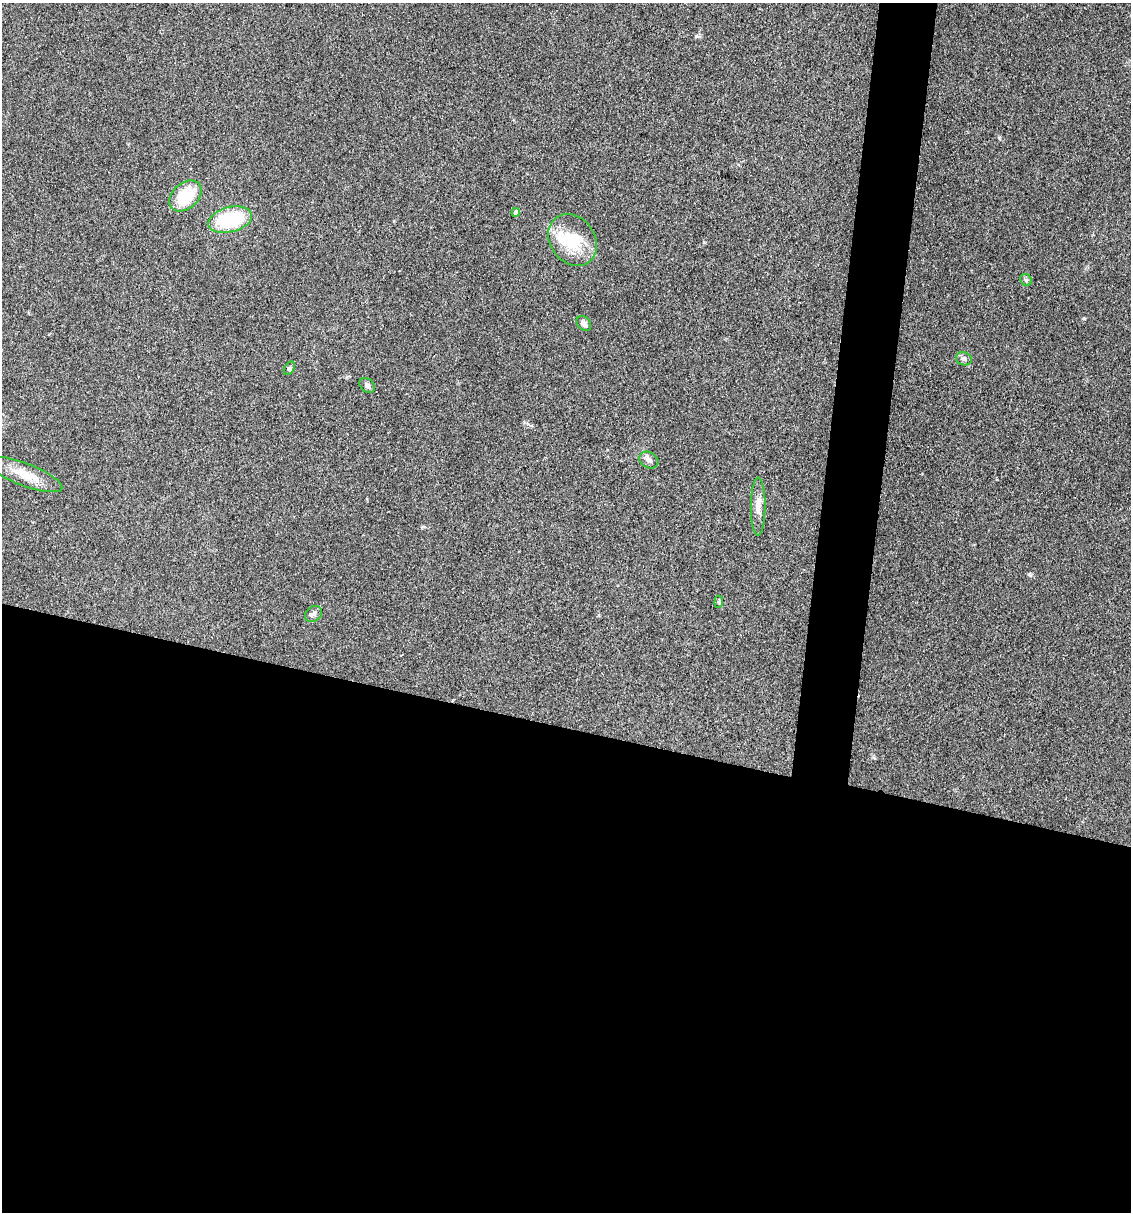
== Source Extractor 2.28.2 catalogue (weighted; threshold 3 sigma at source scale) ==
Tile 14 of 4 x 4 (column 2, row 4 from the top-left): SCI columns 1360-2488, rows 2-1211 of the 4860 x 4841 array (HDU 1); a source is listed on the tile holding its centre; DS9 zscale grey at full resolution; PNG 1133 x 1214 px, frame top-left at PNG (2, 3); each listed source drawn as its Kron ellipse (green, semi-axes under 4 px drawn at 4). Shown black and unused: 43% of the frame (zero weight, under 3 of 4 exposures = <1% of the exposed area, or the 3 px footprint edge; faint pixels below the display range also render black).
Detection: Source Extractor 2.28.2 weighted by HDU 2 'WHT'; one run over the whole footprint, this tile lists its part. Background 0.112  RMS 0.0067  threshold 0.0302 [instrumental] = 3 sigma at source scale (4.5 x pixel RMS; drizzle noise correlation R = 1.50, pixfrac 1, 0.05/0.05 arcsec/px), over >= 5 px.
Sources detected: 15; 1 inside a brighter listed object's ellipse — not listed separately; the other 14 listed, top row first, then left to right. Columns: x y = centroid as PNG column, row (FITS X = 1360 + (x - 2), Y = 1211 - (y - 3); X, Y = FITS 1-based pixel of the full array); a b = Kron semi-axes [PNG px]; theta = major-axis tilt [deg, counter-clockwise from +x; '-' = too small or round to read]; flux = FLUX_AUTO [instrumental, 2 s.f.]
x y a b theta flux
185 196 18 13 41 24
516 212 4 4 - 3
230 220 22 12 14 46
573 240 28 22 -54 27
1026 280 6 5 - 1.2
584 324 8 6 -50 3.1
964 359 8 6 -16 2.8
289 368 7 5 58 1.2
367 385 8 6 -43 1.9
649 460 10 8 -28 3.1
25 475 40 11 -21 13
758 506 29 7 90 6.9
719 602 6 4 83 0.9
313 614 9 7 38 2
Unlisted compact peaks at least as high as the median listed source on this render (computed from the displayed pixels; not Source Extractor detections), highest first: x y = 1030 575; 1084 318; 696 36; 704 242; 999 138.